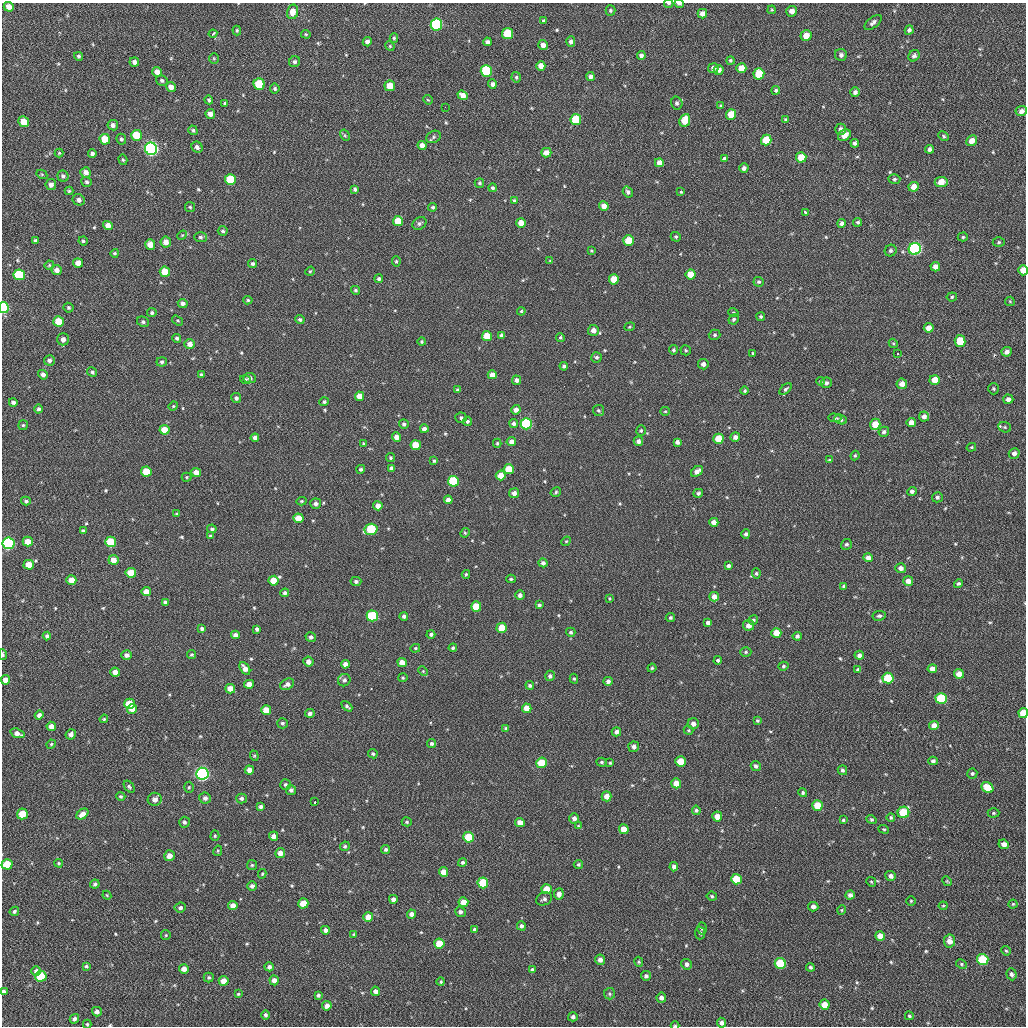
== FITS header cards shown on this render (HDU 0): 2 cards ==
NAXIS1  =                 1024 / length of data axis 1
NAXIS2  =                 1024 / length of data axis 2

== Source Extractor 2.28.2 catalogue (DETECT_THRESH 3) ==
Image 1024 x 1024 px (HDU 0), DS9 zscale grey, 1 PNG px = 1 image px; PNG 1028 x 1028 px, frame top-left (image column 1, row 1024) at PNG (2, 3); each listed source drawn as its Kron ellipse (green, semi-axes under 4 px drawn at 4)
Background 49.8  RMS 11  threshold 31.6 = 3 sigma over >= 5 px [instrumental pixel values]
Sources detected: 563; of the 563, the 500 brightest by FLUX_AUTO listed and drawn (63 fainter detections omitted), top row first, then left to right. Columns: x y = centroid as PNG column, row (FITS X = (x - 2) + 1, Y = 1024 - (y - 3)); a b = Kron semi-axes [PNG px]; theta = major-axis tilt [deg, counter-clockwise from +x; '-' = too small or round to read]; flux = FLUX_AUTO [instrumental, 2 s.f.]
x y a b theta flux
669 3 4 2 - 990
679 4 5 3 - 2100
9 7 5 4 - 4000
610 10 5 5 - 1200
772 10 4 3 - 890
792 11 5 5 - 4500
293 12 7 5 78 6900
702 14 4 4 - 4300
544 21 4 3 - 1500
873 22 10 5 38 2400
436 25 6 6 - 82000
237 30 5 4 - 940
909 30 4 4 - 1900
507 33 5 5 - 25000
213 34 4 3 - 2200
306 34 5 4 - 840
806 35 5 5 - 7200
394 38 5 4 - 1100
367 42 5 4 - 2900
487 42 4 4 - 1900
571 42 5 4 - 2300
543 45 5 4 - 4100
390 46 5 4 - 810
841 55 6 6 - 2800
79 56 4 4 - 1200
641 56 4 4 - 2600
914 56 6 5 - 2100
214 58 5 4 - 890
730 60 4 4 - 970
134 62 5 4 - 2400
295 62 6 5 - 1800
541 66 5 4 - 5900
713 68 5 5 - 2600
741 68 5 5 - 8400
719 70 5 4 - 3400
486 71 6 5 - 51000
157 72 5 5 - 4900
759 74 5 5 - 21000
516 77 5 4 - 1200
590 77 4 4 - 2500
162 80 6 5 - 1500
259 84 6 5 - 30000
492 84 5 4 - 2600
390 86 5 5 - 11000
171 87 5 4 - 4500
275 89 5 4 - 1400
776 90 4 4 - 1100
855 92 5 5 - 2200
463 95 5 4 - 4900
209 100 4 4 - 1000
428 100 5 4 - 760
225 103 4 4 - 990
677 103 6 5 - 1900
721 106 3 3 - 1100
445 107 2 2 - 2700
1021 111 6 5 - 3100
210 114 5 5 - 3700
731 114 5 5 - 12000
785 119 4 3 - 790
576 120 5 5 - 31000
685 120 6 5 - 12000
24 122 5 5 - 9000
113 125 5 5 - 2700
840 129 5 5 - 2500
193 130 5 4 - 1200
136 135 5 5 - 19000
345 135 6 4 -60 960
844 135 7 5 36 6400
944 136 5 4 - 1100
434 137 7 6 - 1800
105 139 5 5 - 14000
121 139 5 4 - 1400
766 140 5 5 - 19000
972 141 5 5 - 6400
855 143 4 4 - 1700
422 145 4 4 - 4600
197 147 6 5 - 2700
151 149 6 6 - 260000
929 149 4 4 - 2300
59 153 4 4 - 830
92 153 4 4 - 1700
546 153 5 4 - 5200
801 157 5 5 - 12000
725 159 4 4 - 2200
123 160 5 4 - 1000
659 163 4 4 - 4800
744 168 5 4 - 2500
86 172 5 5 - 4200
42 174 6 4 -30 850
63 176 6 5 - 1600
894 179 6 4 4 1200
230 180 5 5 - 28000
87 182 5 4 - 1700
941 182 6 5 - 8200
479 183 5 4 - 1200
51 185 5 5 - 3000
914 187 5 5 - 6500
492 188 4 4 - 1400
355 189 4 3 - 1400
69 191 4 4 - 970
628 192 5 5 - 2100
681 192 3 3 - 860
79 200 6 5 - 2500
514 200 4 3 - 940
604 206 5 4 - 5600
190 207 5 5 - 970
433 207 4 4 - 1200
805 212 4 3 - 2400
398 221 5 5 - 13000
858 222 4 4 - 1300
419 223 7 6 - 1900
521 223 5 4 - 6800
842 223 4 4 - 2700
108 225 5 4 - 4300
223 231 5 4 - 1300
182 235 5 4 - 790
200 237 6 5 - 1500
676 237 5 4 - 1200
963 237 5 4 - 1000
628 240 5 5 - 18000
35 241 4 3 - 1600
83 241 4 4 - 1200
166 242 5 5 - 5200
999 242 6 5 - 1100
150 245 5 5 - 7100
915 249 6 6 - 140000
591 251 4 3 - 800
891 251 6 5 - 1700
115 253 4 4 - 1100
396 261 5 4 - 1100
550 261 4 4 - 760
78 263 5 4 - 5000
253 264 4 4 - 1600
49 265 5 4 - 790
935 267 5 4 - 4300
57 270 5 5 - 3700
1023 270 5 4 - 8800
310 271 5 4 - 760
165 272 5 5 - 15000
691 274 5 5 - 11000
19 275 6 5 - 39000
379 279 4 4 - 1500
614 279 5 5 - 15000
759 282 5 5 - 1400
355 290 5 4 - 1100
952 297 5 4 - 1100
248 300 5 4 - 1100
1010 301 5 4 - 790
183 303 5 4 - 2700
4 308 5 5 - 79000
68 308 5 4 - 1300
521 311 4 3 - 850
733 312 5 3 - 740
152 313 4 4 - 1500
761 316 4 4 - 1200
734 319 5 5 - 1300
300 320 4 4 - 1400
59 321 5 5 - 16000
177 321 6 4 -33 1000
143 322 6 5 - 1500
630 327 5 4 - 780
929 328 5 4 - 6200
593 330 5 5 - 4800
502 335 4 4 - 2200
715 335 6 5 - 1400
487 336 5 5 - 14000
560 337 4 4 - 970
177 338 4 4 - 1500
63 339 6 5 - 3800
960 341 6 5 - 15000
422 342 4 4 - 890
893 343 5 3 - 750
190 344 5 5 - 4400
673 350 4 4 - 1300
686 350 5 5 - 1000
1007 352 5 4 - 3500
753 353 4 3 - 860
898 354 3 2 - 980
597 357 5 5 - 1500
49 360 5 5 - 2500
162 362 5 4 - 1300
703 364 5 5 - 3100
564 366 4 4 - 1700
92 372 5 4 - 1400
201 374 3 3 - 1000
43 375 5 4 - 2800
492 375 4 4 - 5600
250 378 6 5 - 1900
246 379 5 4 - 900
516 380 4 4 - 2400
935 380 5 5 - 9600
820 381 4 3 - 940
826 383 5 5 - 1800
902 384 5 5 - 4600
786 389 7 4 41 1400
993 389 6 5 - 1200
458 390 4 3 - 1600
745 391 4 4 - 1100
359 396 5 4 - 8200
236 398 5 5 - 2100
1008 399 5 4 - 2800
13 402 4 4 - 1900
324 402 4 4 - 1300
173 406 5 4 - 760
39 409 4 4 - 1600
516 410 5 4 - 4200
598 410 5 5 - 1200
665 411 5 4 - 790
924 416 5 5 - 3400
461 418 5 5 - 1500
835 418 7 4 -3 1200
841 419 6 4 -20 1900
467 421 5 4 - 1400
514 423 4 4 - 1800
911 423 5 4 - 5100
404 424 5 4 - 1600
526 424 5 5 - 76000
875 424 6 5 - 12000
23 425 5 5 - 1000
1005 427 6 5 - 1300
424 429 4 4 - 2700
164 430 5 5 - 12000
641 431 5 4 - 1100
884 432 5 5 - 1900
396 437 5 4 - 4400
735 437 5 4 - 3000
255 438 4 4 - 2800
718 439 5 5 - 13000
638 441 5 4 - 2600
511 442 4 4 - 3300
677 442 4 4 - 2600
497 443 4 4 - 850
364 444 4 4 - 990
416 445 5 5 - 15000
971 447 5 4 - 840
1014 453 5 5 - 2900
855 455 5 3 - 870
390 458 4 4 - 980
829 460 4 3 - 830
434 461 4 3 - 1000
391 468 4 4 - 1500
361 469 4 4 - 1300
509 469 5 5 - 16000
697 471 7 4 38 3600
146 472 5 5 - 15000
196 473 5 4 - 7900
501 475 5 5 - 10000
187 477 5 4 - 820
453 481 5 5 - 43000
912 491 5 4 - 2000
556 492 5 4 - 1200
514 493 5 5 - 3500
698 493 5 4 - 1600
937 497 5 5 - 1600
448 500 4 4 - 4200
26 501 5 4 - 1300
302 501 5 4 - 940
316 504 5 5 - 2200
378 506 4 4 - 4600
176 514 3 2 - 740
298 518 5 4 - 9000
714 522 4 4 - 4000
212 529 5 4 - 1400
371 529 6 5 - 40000
83 531 4 3 - 1300
465 533 5 4 - 920
746 534 4 4 - 1700
210 536 4 3 - 740
28 541 5 5 - 7700
566 541 5 4 - 780
111 542 5 5 - 22000
8 543 6 5 - 130000
846 544 6 5 - 1400
868 558 5 4 - 4000
113 560 5 5 - 6300
543 563 4 4 - 2400
29 565 5 5 - 10000
729 566 4 4 - 1900
901 568 5 5 - 3000
131 573 5 5 - 13000
756 573 5 4 - 1100
466 574 4 3 - 960
511 579 4 4 - 900
71 580 5 4 - 6400
273 581 5 5 - 11000
356 581 5 4 - 1700
908 581 5 5 - 4600
959 584 5 4 - 1400
844 586 3 3 - 1100
146 592 5 4 - 6400
285 593 4 4 - 2000
520 595 5 4 - 2300
714 597 5 4 - 4000
610 598 3 2 - 740
165 602 4 3 - 1500
539 605 4 4 - 1500
476 607 5 5 - 18000
372 616 5 5 - 57000
404 616 4 4 - 1800
879 616 7 5 8 1500
670 618 5 4 - 1300
753 620 5 4 - 1200
708 623 4 4 - 2300
748 625 5 5 - 4300
502 628 5 5 - 12000
202 629 4 4 - 1600
257 629 4 4 - 1900
571 632 4 4 - 1200
776 633 5 5 - 11000
431 634 4 4 - 1600
235 635 4 4 - 2800
47 636 4 4 - 1900
797 636 4 4 - 1800
311 637 5 5 - 1900
415 648 5 4 - 950
453 648 4 4 - 1100
746 652 5 5 - 1100
3 654 5 3 - 1600
127 655 5 4 - 2900
192 655 4 4 - 960
859 655 5 4 - 2600
718 660 4 4 - 1200
308 662 5 5 - 4100
402 662 5 4 - 6500
345 664 4 4 - 3700
783 666 5 4 - 1200
245 668 7 4 -58 4400
652 668 4 4 - 970
932 669 5 4 - 4600
858 670 4 4 - 2000
423 671 5 4 - 800
115 672 5 4 - 5000
959 674 5 4 - 6900
550 676 5 4 - 1700
403 678 5 4 - 860
888 678 5 5 - 30000
574 679 5 4 - 950
5 680 5 4 - 5700
344 680 6 6 - 2300
608 681 5 4 - 2400
249 684 5 4 - 4200
287 684 7 5 29 2800
530 685 4 4 - 1400
230 689 5 4 - 6500
941 698 5 5 - 36000
129 704 5 5 - 17000
347 706 6 4 -45 1400
527 708 5 4 - 7200
132 709 5 4 - 6600
266 710 5 5 - 9800
310 713 5 4 - 2100
1023 713 5 4 - 14000
39 715 4 4 - 2600
104 719 4 3 - 750
757 720 4 4 - 1100
282 723 5 5 - 1200
693 724 5 5 - 3500
51 726 5 4 - 4900
934 726 5 4 - 4900
506 728 4 4 - 1100
688 730 5 4 - 770
616 732 5 4 - 2700
17 733 7 4 -19 3400
71 734 5 5 - 2600
432 743 4 4 - 1600
51 744 5 4 - 810
634 747 5 5 - 2700
373 754 5 4 - 1100
254 756 5 4 - 870
681 761 5 5 - 13000
933 761 4 4 - 1800
602 762 5 4 - 1100
542 763 5 5 - 20000
610 763 3 3 - 910
756 766 5 4 - 1600
249 770 4 4 - 4700
842 770 5 4 - 1500
972 773 5 5 - 1300
202 774 6 6 - 260000
676 783 5 5 - 9500
285 784 5 5 - 1200
129 787 7 4 -51 1300
189 787 5 4 - 950
987 788 6 5 - 14000
291 790 5 5 - 1900
803 793 4 4 - 1100
121 796 4 4 - 1000
607 796 5 5 - 5700
205 798 6 5 - 2300
241 798 5 5 - 2000
155 799 7 6 - 3600
315 802 3 2 - 1300
817 805 5 5 - 14000
261 807 4 4 - 1800
696 810 4 4 - 1400
903 812 6 5 - 31000
993 813 6 4 1 1100
22 814 5 5 - 14000
82 814 7 4 39 4400
717 816 5 4 - 7800
891 817 4 4 - 1200
574 818 5 5 - 3000
843 820 3 3 - 830
871 820 5 4 - 1000
184 822 5 5 - 1700
407 822 5 4 - 1000
520 823 5 4 - 6600
578 826 4 4 - 820
624 829 5 4 - 8400
884 829 5 4 - 950
215 836 5 4 - 950
274 836 4 4 - 3500
468 837 5 5 - 26000
1004 844 5 5 - 4300
345 846 5 4 - 1300
386 849 4 4 - 1500
218 851 5 4 - 780
280 853 5 5 - 5200
169 856 5 5 - 4600
462 862 4 4 - 1300
59 863 4 3 - 850
7 864 5 5 - 18000
578 864 5 4 - 1100
252 865 5 5 - 1000
674 867 4 4 - 3200
443 872 5 4 - 6100
262 874 5 3 - 860
890 876 5 5 - 3300
736 879 5 5 - 20000
947 881 5 4 - 810
871 882 5 4 - 840
483 883 5 5 - 30000
95 884 5 4 - 1400
252 886 5 4 - 2200
547 889 5 5 - 9300
559 894 5 5 - 3400
107 895 4 3 - 740
850 895 5 4 - 3100
712 896 5 4 - 1000
393 899 4 4 - 2800
544 899 8 6 21 2100
911 901 4 4 - 790
463 902 5 5 - 8900
303 903 5 5 - 12000
1013 904 4 4 - 970
233 905 4 4 - 4600
943 906 4 4 - 820
813 907 5 5 - 3000
180 908 6 5 - 1800
842 910 4 4 - 800
14 911 5 4 - 1300
460 912 5 5 - 2000
411 914 4 4 - 3200
368 917 5 5 - 8200
521 926 5 4 - 2100
702 928 6 5 - 1200
474 929 3 3 - 1600
325 930 4 4 - 2600
700 933 6 5 - 1600
354 934 4 3 - 740
166 935 5 5 - 880
880 936 5 4 - 8400
949 941 6 5 - 5300
439 944 5 5 - 15000
1006 951 5 4 - 920
983 959 6 5 - 36000
600 960 5 5 - 3300
639 962 5 4 - 1000
780 963 5 5 - 36000
687 964 5 5 - 2500
961 964 6 4 -28 1000
86 966 4 3 - 1100
269 967 4 4 - 2000
810 967 4 4 - 1300
184 969 5 4 - 4300
532 970 4 4 - 2000
36 971 5 4 - 2000
1011 974 6 5 - 2100
41 976 5 5 - 25000
646 976 5 5 - 1700
209 977 5 5 - 1200
274 980 5 4 - 3600
224 981 5 5 - 6000
441 982 4 4 - 960
3 991 4 3 - 1600
375 991 4 4 - 2900
238 994 4 4 - 890
609 994 6 5 - 1300
318 995 4 4 - 1600
661 998 5 4 - 2500
825 1005 5 5 - 9400
327 1006 5 4 - 4000
97 1012 5 4 - 2800
265 1015 4 4 - 1300
909 1016 4 3 - 940
573 1017 5 4 - 1900
74 1019 5 4 - 1800
721 1023 5 4 - 2600
87 1024 4 4 - 790
675 1025 4 2 - 1100
At the frame edge (FLAGS 8, measured only in part): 10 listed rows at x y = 669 3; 679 4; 1023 270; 4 308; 8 543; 3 654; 1023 713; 3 991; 87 1024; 675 1025
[63 fainter detections neither listed nor drawn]